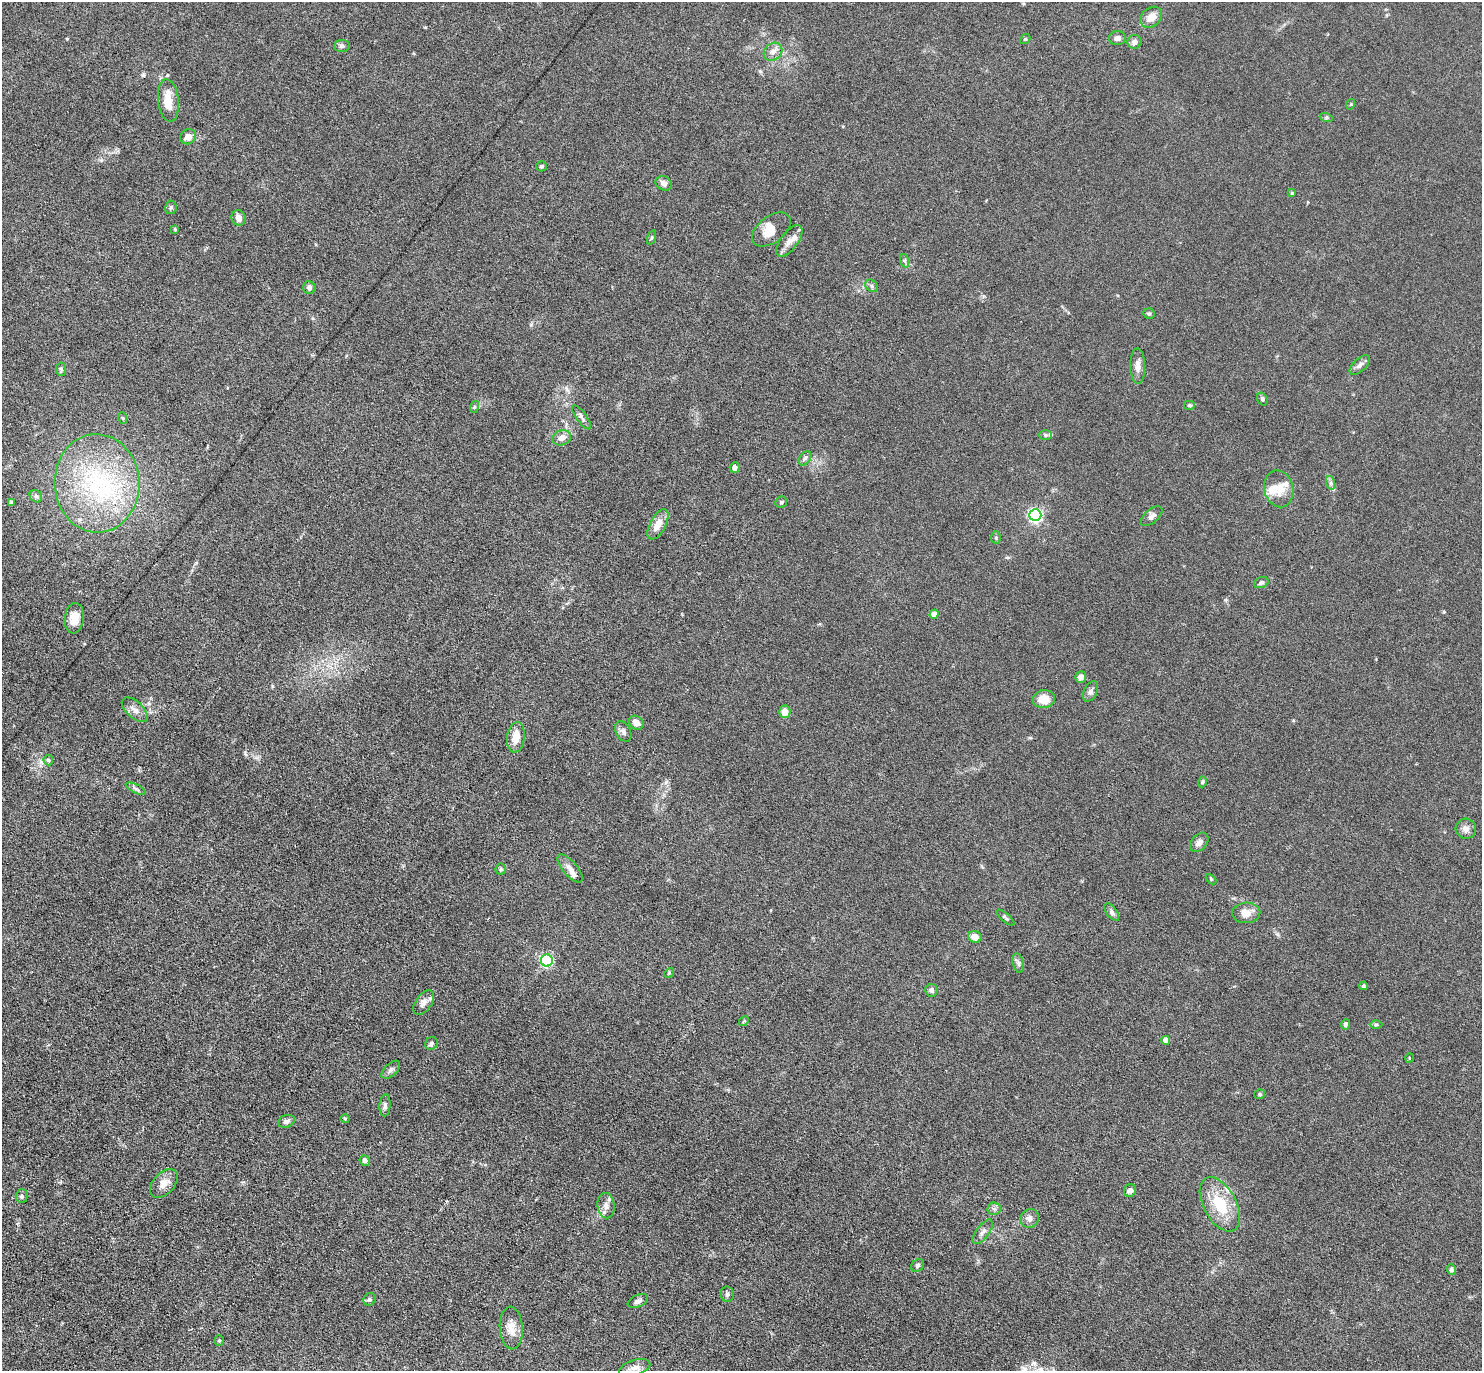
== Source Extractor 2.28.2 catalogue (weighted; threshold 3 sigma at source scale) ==
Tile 7 of 4 x 4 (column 3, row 2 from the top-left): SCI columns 3002-4481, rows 3187-4555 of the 6088 x 6079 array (HDU 1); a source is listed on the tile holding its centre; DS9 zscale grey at full resolution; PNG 1484 x 1373 px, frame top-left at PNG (2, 2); each listed source drawn as its Kron ellipse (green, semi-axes under 4 px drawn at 4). Nothing masked; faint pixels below the display range render black.
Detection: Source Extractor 2.28.2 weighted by HDU 2 'WHT'; one run over the whole footprint, this tile lists its part. Background 0.0331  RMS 0.0038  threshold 0.0154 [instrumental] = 3 sigma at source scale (4.09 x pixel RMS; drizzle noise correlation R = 1.36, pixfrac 0.8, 0.05/0.05 arcsec/px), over >= 5 px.
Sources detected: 112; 10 inside a brighter listed object's ellipse — not listed separately; the other 102 listed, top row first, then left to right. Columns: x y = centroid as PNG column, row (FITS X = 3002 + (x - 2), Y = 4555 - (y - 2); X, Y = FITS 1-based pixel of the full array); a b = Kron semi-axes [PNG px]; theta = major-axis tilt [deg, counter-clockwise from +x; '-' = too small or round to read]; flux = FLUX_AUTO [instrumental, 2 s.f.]
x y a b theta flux
1151 17 12 9 42 3.5
1117 38 8 7 - 1.4
1025 39 5 4 - 0.48
1135 42 7 6 - 1.5
342 46 8 6 4 0.92
773 52 10 8 42 2.1
168 100 21 10 -83 5.6
1351 104 5 3 - 0.29
1326 117 6 4 -18 0.55
188 137 8 7 - 2.4
542 166 5 5 - 0.64
664 183 8 7 - 1.9
1292 193 4 4 - 0.38
171 207 7 5 81 0.66
239 218 8 7 - 2.1
175 229 4 3 - 0.37
771 229 22 13 37 5
652 238 7 3 71 0.43
789 241 18 8 53 2.8
905 261 7 4 -71 0.61
872 286 7 5 -39 0.78
309 288 6 6 - 1.1
1149 313 6 5 - 0.54
1360 365 12 6 43 1.4
1138 366 18 7 -89 2.4
61 369 6 5 - 0.63
1262 399 7 5 -71 0.64
1190 405 6 5 - 0.54
474 407 6 4 72 0.53
582 417 14 5 -54 1.2
123 418 6 3 -71 0.37
1046 435 6 5 - 0.61
562 438 9 7 21 2.4
805 458 8 5 53 0.83
735 467 5 5 - 1.7
97 483 49 42 -87 49
1331 483 7 4 -72 0.79
1279 489 18 14 -76 5.2
36 496 7 5 -42 0.78
781 502 6 5 - 0.68
11 503 4 3 - 0.78
1035 515 6 6 - 69
1152 516 13 6 41 1.5
658 524 17 7 62 4.6
996 537 6 5 - 0.51
1261 582 7 5 22 0.89
934 614 4 4 - 3.2
74 618 15 9 84 5
1081 677 6 5 - 2.1
1091 691 11 6 64 1.2
1044 699 11 9 10 4.4
135 710 16 8 -43 2.3
785 712 6 5 - 3.1
636 723 8 6 -36 2.7
623 731 11 7 -63 1.3
516 737 15 9 82 4.2
48 760 5 5 - 0.53
1202 782 5 4 - 0.44
136 789 11 3 -26 0.78
1466 829 10 10 - 1.8
1199 842 11 7 48 1.9
570 868 17 7 -50 2.1
501 869 6 5 - 0.59
1211 879 6 4 -46 0.4
1112 912 10 5 -54 1.1
1246 913 14 10 3 4
1005 918 11 3 -41 0.59
975 937 7 5 -23 3.3
547 960 6 6 - 48
1018 963 10 5 -77 0.97
669 973 5 4 - 0.39
1364 986 4 4 - 0.62
931 990 6 6 - 0.92
424 1003 14 8 55 1.9
744 1021 5 4 - 0.41
1345 1024 5 4 - 0.86
1376 1024 6 4 0 0.53
1166 1040 4 4 - 3
431 1043 7 6 - 0.88
1409 1058 5 3 - 0.28
391 1070 11 6 42 1.2
1260 1094 5 4 - 0.58
385 1105 11 5 86 0.96
345 1119 4 4 - 0.37
286 1121 9 6 19 1.4
365 1160 5 5 - 1.3
164 1183 17 10 47 3.5
1130 1191 6 6 - 1.5
22 1196 6 6 - 0.9
1220 1204 30 16 -61 13
606 1206 13 8 -81 2.3
994 1209 6 6 - 0.92
1030 1218 10 8 56 1.8
983 1232 14 6 54 1.7
918 1266 7 5 46 0.84
1451 1269 5 4 - 0.98
727 1294 7 6 - 0.93
370 1299 6 6 - 0.73
638 1301 11 6 24 1.3
511 1328 21 11 -86 4
219 1341 5 4 - 0.45
635 1368 16 7 17 2.6